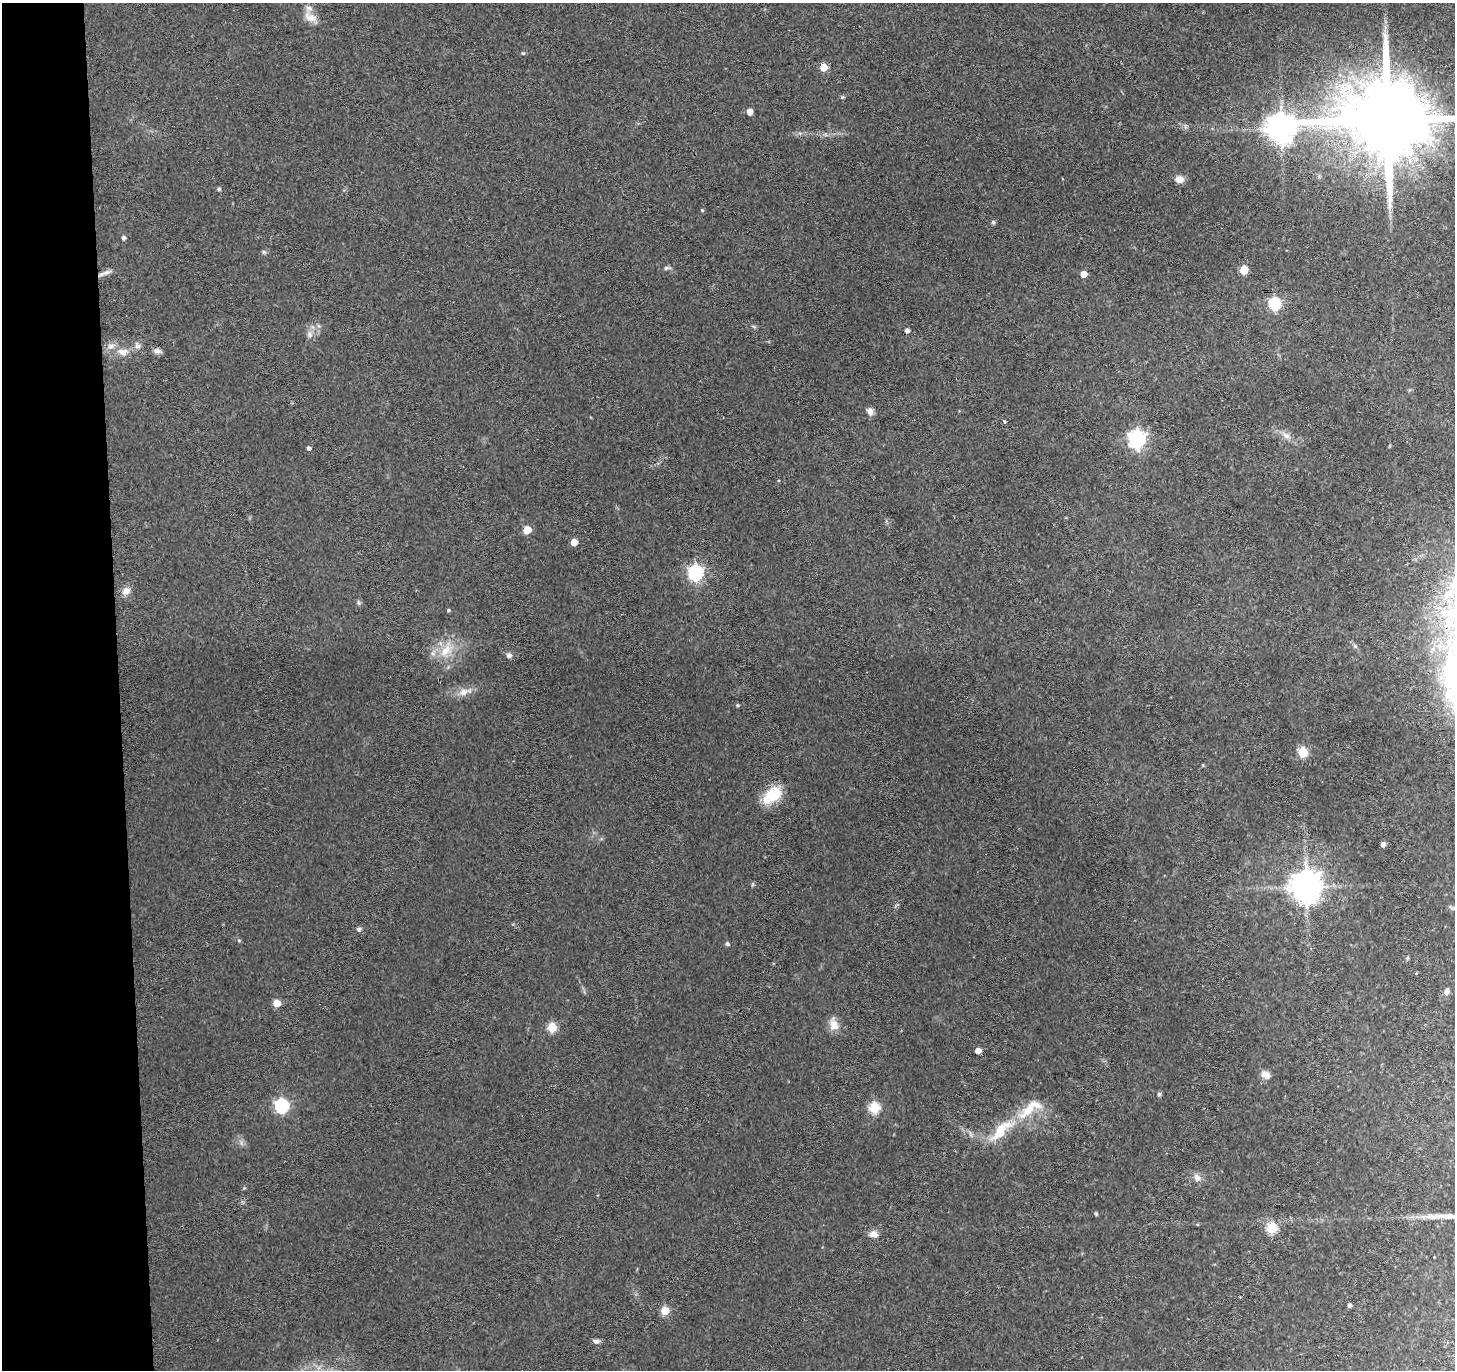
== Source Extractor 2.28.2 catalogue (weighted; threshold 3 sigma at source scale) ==
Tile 4 of 3 x 3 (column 1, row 2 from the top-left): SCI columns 1-1453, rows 1480-2847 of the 4358 x 4328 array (HDU 1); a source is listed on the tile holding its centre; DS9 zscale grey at full resolution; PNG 1457 x 1372 px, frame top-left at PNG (2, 3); no overlay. Shown black and unused: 8% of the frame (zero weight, under 3 of 4 exposures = <1% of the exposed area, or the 3 px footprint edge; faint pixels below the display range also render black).
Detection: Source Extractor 2.28.2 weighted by HDU 2 'WHT'; one run over the whole footprint, this tile lists its part. Background 0.0648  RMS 0.0075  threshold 0.0337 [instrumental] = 3 sigma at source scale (4.5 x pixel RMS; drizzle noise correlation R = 1.50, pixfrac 1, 0.05/0.05 arcsec/px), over >= 5 px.
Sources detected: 62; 2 inside a brighter listed object's ellipse — not listed separately; the other 60 listed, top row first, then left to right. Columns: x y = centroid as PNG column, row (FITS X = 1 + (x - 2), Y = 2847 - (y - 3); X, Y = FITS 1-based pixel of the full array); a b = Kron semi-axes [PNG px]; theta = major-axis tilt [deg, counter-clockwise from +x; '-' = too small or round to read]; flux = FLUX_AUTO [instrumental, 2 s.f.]
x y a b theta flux
310 17 20 9 -26 6.8
523 53 6 3 -17 0.78
824 67 5 5 - 16
842 97 4 4 - 0.86
750 112 5 4 - 6.5
1388 120 24 18 -1 16000
1281 128 10 9 - 1000
1179 179 9 8 - 5.8
219 189 4 4 - 1.3
702 210 5 3 - 0.75
993 222 5 5 - 1.2
123 238 5 4 - 2.1
666 268 7 5 14 1.5
1244 270 5 5 - 23
104 273 18 4 22 3.3
1084 274 5 5 - 9
1275 303 6 6 - 82
907 330 4 4 - 2.5
310 335 9 6 -84 2.7
111 346 9 6 16 3.1
137 346 8 7 - 2.7
157 351 10 6 -13 2.6
123 352 15 9 -3 6.5
870 411 9 7 -64 3.2
1005 421 3 3 - 2.8
1286 436 12 7 -31 4.2
1137 439 7 7 - 270
309 448 4 4 - 2.1
527 530 5 5 - 16
574 542 5 5 - 12
696 573 6 6 - 180
126 591 11 9 34 4.7
448 610 4 3 - 1
1448 622 14 10 -65 9.1
446 650 20 10 54 12
509 655 8 7 - 2.2
464 692 12 9 25 5.6
737 705 5 4 - 0.93
1303 752 6 5 - 38
772 795 25 14 40 22
1383 844 4 4 - 3.5
1306 887 9 9 - 1300
359 929 6 6 - 1.4
727 944 6 5 - 1.3
1446 992 9 6 68 3
277 1003 5 5 - 14
834 1025 13 10 -68 7.7
552 1028 5 5 - 30
978 1051 5 4 - 6.5
1266 1075 11 8 -27 4.6
1159 1094 5 5 - 1.4
282 1106 6 6 - 120
874 1108 5 5 - 52
1030 1109 43 14 38 24
1197 1178 10 8 -66 3.8
1272 1228 5 5 - 51
873 1234 10 8 -2 4.7
1350 1305 4 4 - 1.6
665 1311 5 5 - 22
596 1341 9 6 0 2.1
Overlapping masked pixels (flux is a lower limit): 1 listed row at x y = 1388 120
Isophote crosses this tile's border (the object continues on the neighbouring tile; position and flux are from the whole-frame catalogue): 1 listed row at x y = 1388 120